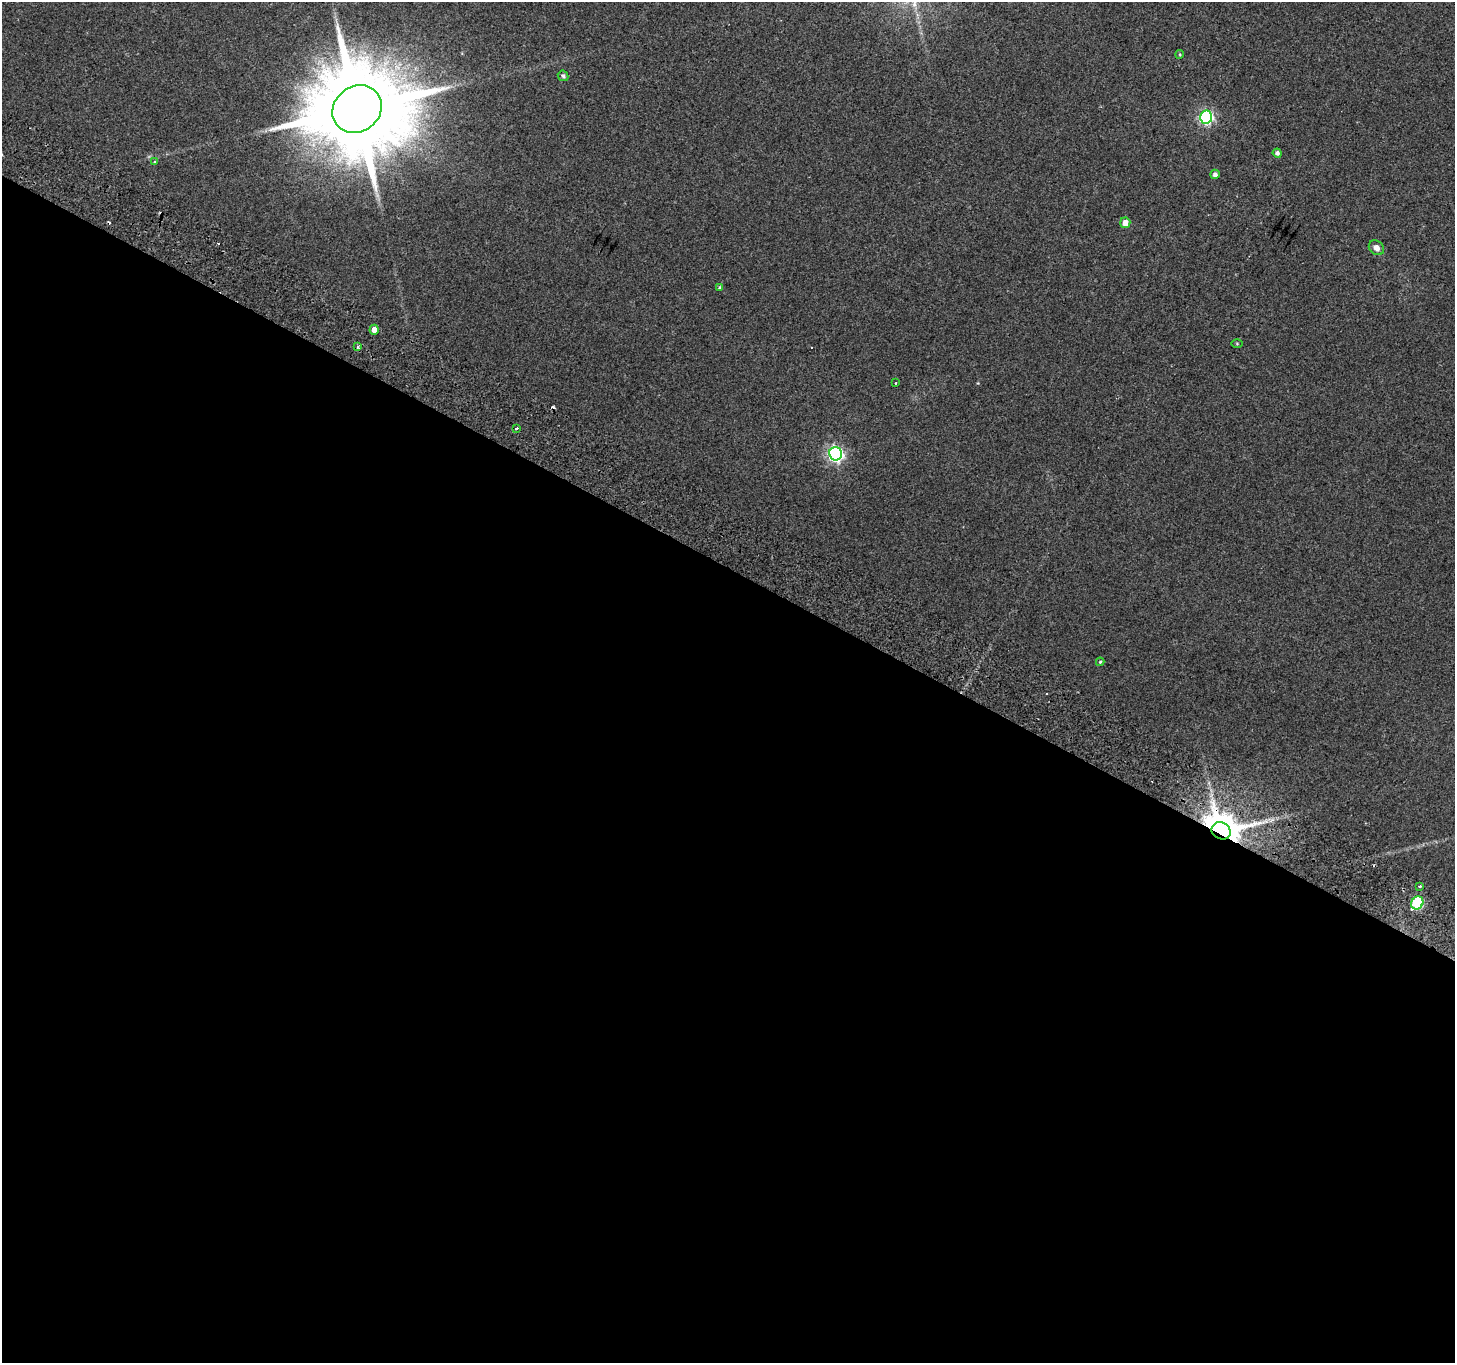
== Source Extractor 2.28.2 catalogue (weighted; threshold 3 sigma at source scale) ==
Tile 14 of 4 x 4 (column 2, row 4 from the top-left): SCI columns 1485-2937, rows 248-1608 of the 5882 x 6004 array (HDU 1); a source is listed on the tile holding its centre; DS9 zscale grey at full resolution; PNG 1457 x 1365 px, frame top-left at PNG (2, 2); each listed source drawn as its Kron ellipse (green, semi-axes under 4 px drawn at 4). Shown black and unused: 58% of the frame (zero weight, under 2 of 3 exposures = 3% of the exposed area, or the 3 px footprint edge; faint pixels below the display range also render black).
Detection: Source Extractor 2.28.2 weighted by HDU 2 'WHT'; one run over the whole footprint, this tile lists its part. Background 0.0514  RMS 0.0053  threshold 0.0239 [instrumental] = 3 sigma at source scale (4.5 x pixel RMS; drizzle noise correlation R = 1.50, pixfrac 1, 0.0396/0.0396 arcsec/px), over >= 5 px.
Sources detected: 22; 2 cosmic-ray / hot-pixel residue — neither listed nor drawn; the other 20 listed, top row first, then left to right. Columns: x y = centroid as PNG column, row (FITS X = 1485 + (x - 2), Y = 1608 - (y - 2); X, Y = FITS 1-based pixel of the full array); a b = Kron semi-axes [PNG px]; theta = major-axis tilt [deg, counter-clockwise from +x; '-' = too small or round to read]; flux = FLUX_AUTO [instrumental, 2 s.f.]
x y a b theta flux
1180 54 4 3 - 0.51
563 76 5 5 - 1.5
357 109 26 22 38 12000
1206 117 6 6 - 100
1277 153 4 4 - 1.8
154 162 4 3 - 0.62
1215 174 5 4 - 1.9
1125 223 5 5 - 4.2
1376 248 8 6 -40 3.1
720 288 4 3 - 0.95
374 330 5 4 - 4.4
1237 343 5 4 - 0.52
358 346 3 3 - 2.2
895 383 2 2 - 0.49
517 428 3 3 - 2.5
835 454 7 6 - 150
1100 662 4 4 - 0.66
1221 831 10 8 -29 1800
1420 886 3 3 - 1.4
1417 903 7 5 57 45
Overlapping masked pixels (flux is a lower limit): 1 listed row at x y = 1221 831